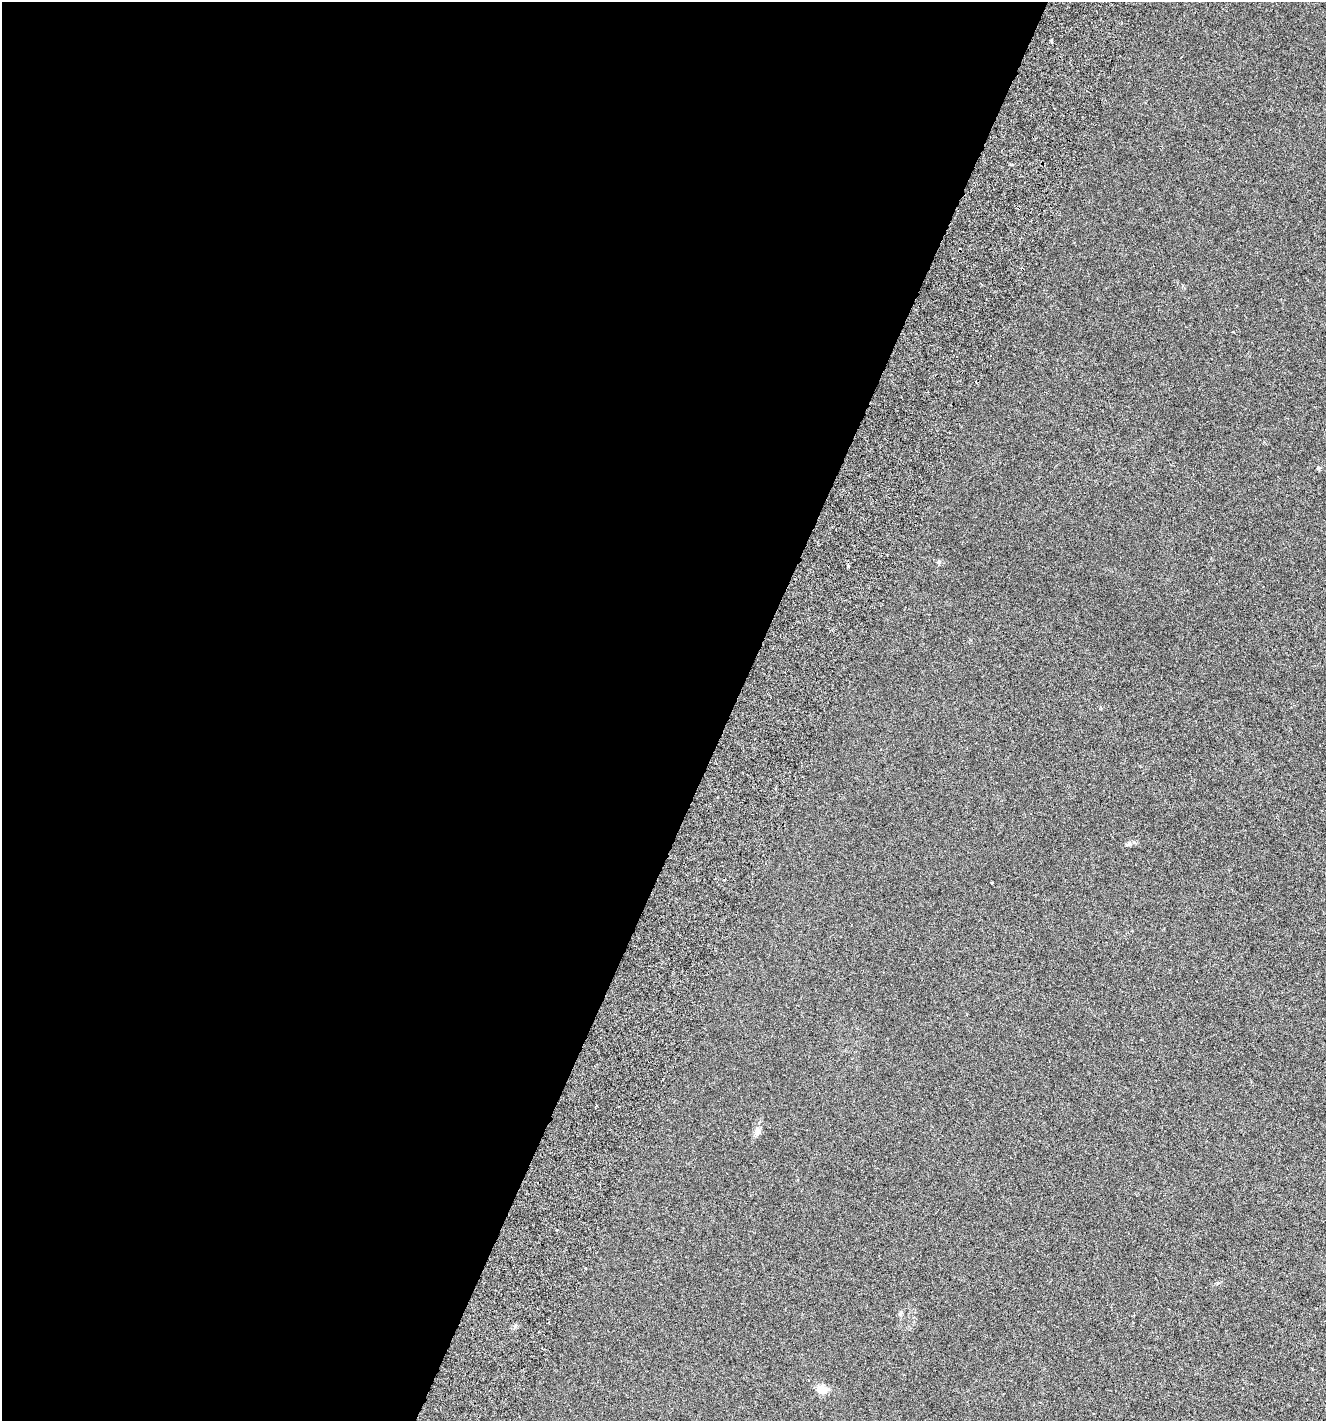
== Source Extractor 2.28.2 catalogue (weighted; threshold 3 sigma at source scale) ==
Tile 5 of 4 x 4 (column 1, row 2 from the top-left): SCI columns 319-1642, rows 2921-4339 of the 5999 x 5830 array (HDU 1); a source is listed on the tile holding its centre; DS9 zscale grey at full resolution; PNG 1328 x 1423 px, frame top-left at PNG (2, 2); no overlay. Shown black and unused: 55% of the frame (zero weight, under 3 of 6 exposures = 6% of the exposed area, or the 3 px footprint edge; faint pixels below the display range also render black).
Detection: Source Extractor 2.28.2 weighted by HDU 2 'WHT'; one run over the whole footprint, this tile lists its part. Background 0.00157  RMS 0.0016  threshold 0.00641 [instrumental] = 3 sigma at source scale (4.09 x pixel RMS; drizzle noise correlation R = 1.36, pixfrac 0.8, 0.0396/0.0396 arcsec/px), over >= 5 px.
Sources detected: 8; all 8 listed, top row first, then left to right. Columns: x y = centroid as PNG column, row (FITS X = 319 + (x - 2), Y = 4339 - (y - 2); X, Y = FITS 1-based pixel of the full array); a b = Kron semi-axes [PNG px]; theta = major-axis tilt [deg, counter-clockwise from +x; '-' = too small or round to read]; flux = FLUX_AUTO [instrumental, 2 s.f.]
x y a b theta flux
1051 41 3 3 - 0.2
1318 468 5 5 - 0.17
848 565 4 4 - 0.19
1128 844 10 5 19 0.34
992 883 3 2 - 0.15
757 1132 9 5 70 0.44
900 1313 7 4 54 0.21
821 1389 10 8 -18 1.7